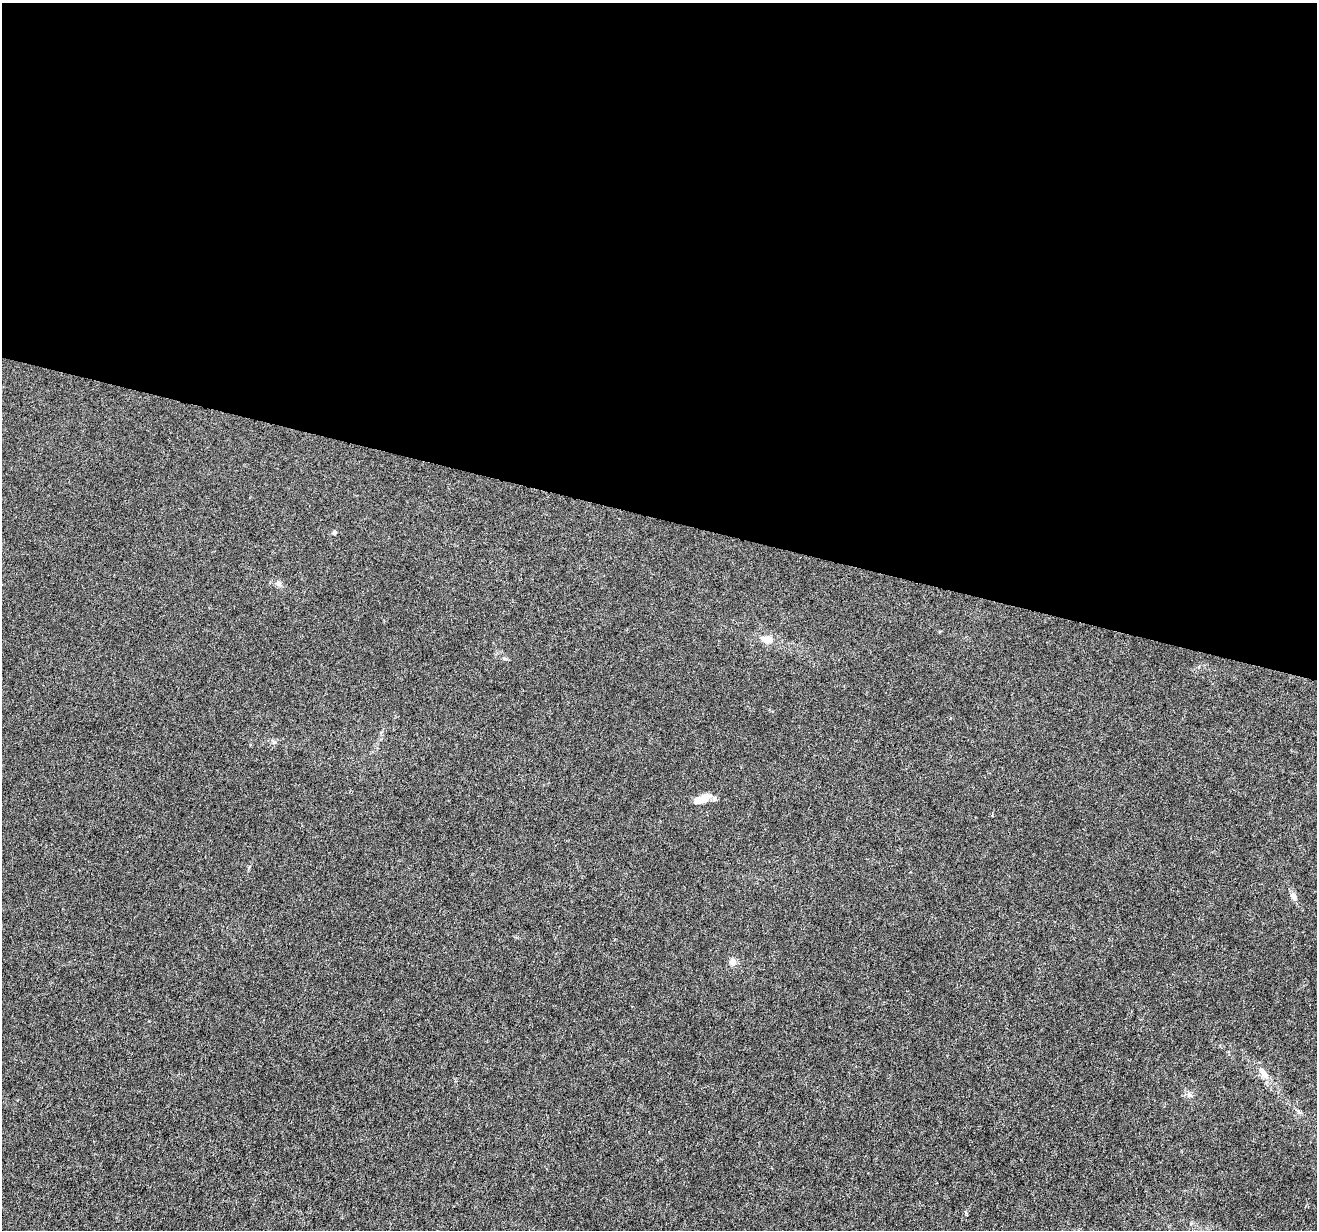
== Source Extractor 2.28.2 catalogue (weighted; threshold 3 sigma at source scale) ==
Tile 3 of 4 x 4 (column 3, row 1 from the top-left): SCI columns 2641-3955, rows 3969-5196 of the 5271 x 5418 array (HDU 1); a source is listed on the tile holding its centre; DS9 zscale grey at full resolution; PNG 1319 x 1232 px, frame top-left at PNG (2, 3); no overlay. Shown black and unused: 42% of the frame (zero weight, under 4 of 8 exposures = <1% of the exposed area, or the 3 px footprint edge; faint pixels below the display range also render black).
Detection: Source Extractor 2.28.2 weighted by HDU 2 'WHT'; one run over the whole footprint, this tile lists its part. Background -1.52e-05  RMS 7.5e-04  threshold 0.00307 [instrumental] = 3 sigma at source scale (4.09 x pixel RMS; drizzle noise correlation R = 1.36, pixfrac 0.8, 0.0396/0.0396 arcsec/px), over >= 5 px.
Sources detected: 9; all 9 listed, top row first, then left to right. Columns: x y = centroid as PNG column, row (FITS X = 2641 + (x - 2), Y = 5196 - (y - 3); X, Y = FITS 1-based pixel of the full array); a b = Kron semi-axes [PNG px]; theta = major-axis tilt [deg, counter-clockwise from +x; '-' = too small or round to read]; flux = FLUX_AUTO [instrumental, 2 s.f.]
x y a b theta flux
334 532 4 4 - 0.22
279 584 8 7 - 0.21
767 639 14 8 -12 0.68
702 798 20 9 24 0.98
1294 897 10 7 -66 0.3
733 962 9 9 - 0.31
1263 1072 21 7 -54 0.53
1299 1112 11 3 -31 0.13
966 1213 5 3 - 0.079